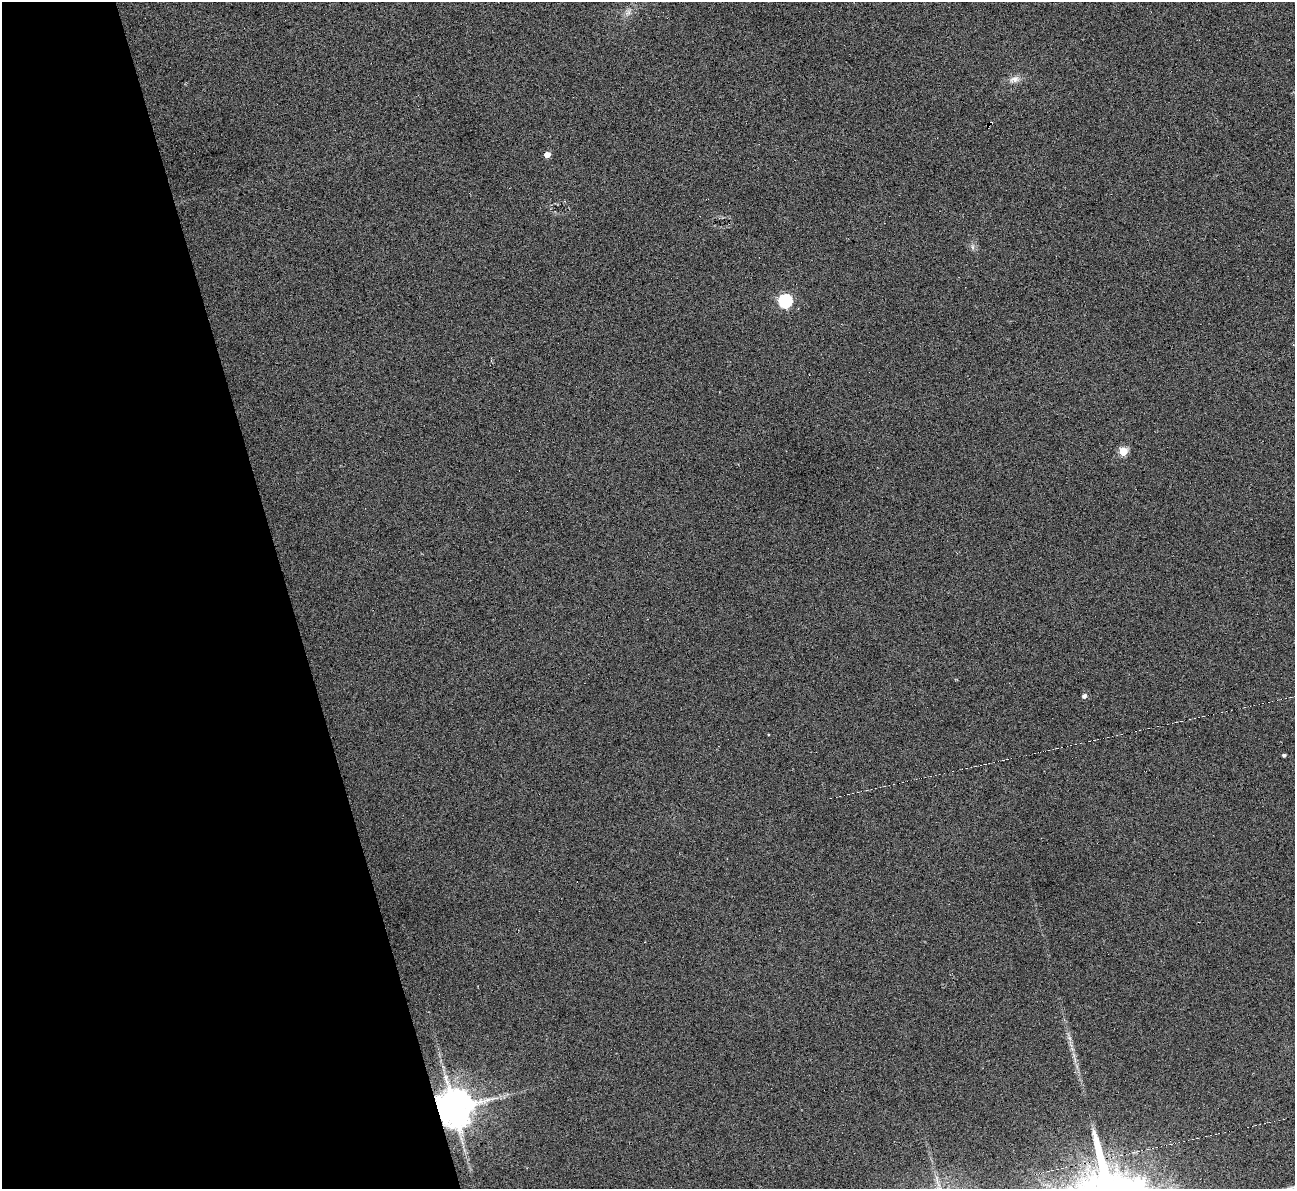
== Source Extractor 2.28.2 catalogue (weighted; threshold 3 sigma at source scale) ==
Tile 5 of 4 x 4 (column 1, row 2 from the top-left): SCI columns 1-1293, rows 2518-3704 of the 5171 x 5153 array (HDU 1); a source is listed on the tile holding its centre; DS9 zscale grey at full resolution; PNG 1297 x 1191 px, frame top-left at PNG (2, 2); no overlay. Shown black and unused: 22% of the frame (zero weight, under 3 of 6 exposures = <1% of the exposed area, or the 3 px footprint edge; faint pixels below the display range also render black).
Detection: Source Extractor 2.28.2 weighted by HDU 2 'WHT'; one run over the whole footprint, this tile lists its part. Background -0.823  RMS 0.096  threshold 0.392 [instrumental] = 3 sigma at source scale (4.09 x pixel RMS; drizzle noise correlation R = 1.36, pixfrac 0.8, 0.05/0.05 arcsec/px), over >= 5 px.
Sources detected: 16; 6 cosmic-ray / hot-pixel residue — not listed; the other 10 listed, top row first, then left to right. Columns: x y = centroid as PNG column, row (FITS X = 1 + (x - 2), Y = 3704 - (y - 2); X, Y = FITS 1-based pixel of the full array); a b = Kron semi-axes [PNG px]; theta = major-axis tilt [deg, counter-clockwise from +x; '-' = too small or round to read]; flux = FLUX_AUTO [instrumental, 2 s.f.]
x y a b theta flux
628 13 10 5 63 35
1014 79 15 9 16 61
547 154 5 4 - 90
973 247 7 4 -89 20
785 301 6 6 - 1300
1123 451 5 5 - 330
1084 696 5 4 - 33
1284 755 4 3 - 18
454 1108 10 10 - 30000
1289 1188 17 5 13 54
Overlapping masked pixels (flux is a lower limit): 1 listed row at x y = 454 1108
Isophote crosses this tile's border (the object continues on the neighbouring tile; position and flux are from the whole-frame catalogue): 1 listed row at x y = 1289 1188